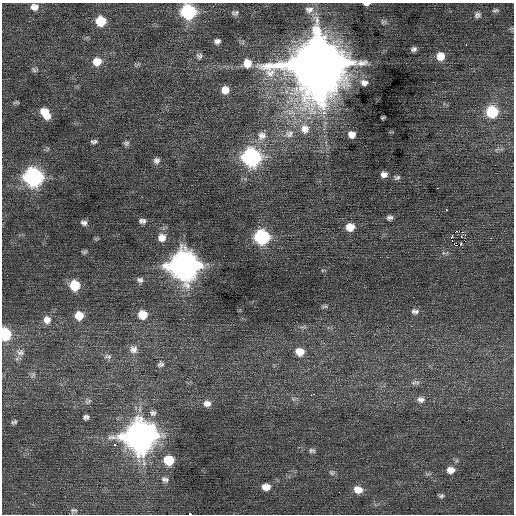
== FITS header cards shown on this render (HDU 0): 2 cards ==
NAXIS1  =                  512 / Axis length
NAXIS2  =                  512 / Axis length

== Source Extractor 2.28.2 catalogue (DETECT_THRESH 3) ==
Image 512 x 512 px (HDU 0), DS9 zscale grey, 1 PNG px = 1 image px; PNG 516 x 516 px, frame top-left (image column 1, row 512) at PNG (2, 3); no overlay
Background 0.138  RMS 0.77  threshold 2.31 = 3 sigma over >= 5 px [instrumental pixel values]
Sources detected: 88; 1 with non-positive FLUX_AUTO (blend fragments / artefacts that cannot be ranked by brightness) is not listed; the other 87 listed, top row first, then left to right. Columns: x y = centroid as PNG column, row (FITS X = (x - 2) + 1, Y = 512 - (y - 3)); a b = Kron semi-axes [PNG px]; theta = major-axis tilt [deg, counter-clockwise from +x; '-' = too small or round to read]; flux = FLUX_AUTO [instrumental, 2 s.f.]
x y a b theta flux
366 4 6 3 0 170
34 7 9 8 - 320
309 10 13 10 10 360
495 10 9 6 8 130
188 12 9 9 - 6400
235 13 9 6 2 150
477 15 10 9 - 200
101 21 9 9 - 1400
383 22 8 5 19 100
217 41 7 6 - 190
466 45 3 2 - 110
414 49 7 5 20 160
199 56 9 8 - 170
440 56 9 9 - 610
97 62 11 10 - 660
247 63 11 10 - 640
318 64 18 18 - 520000
34 70 9 6 -22 120
364 83 9 7 -1 400
225 90 9 8 - 520
16 102 9 4 0 84
492 112 9 9 - 2600
45 113 13 8 -57 750
383 118 4 3 - 69
305 129 14 14 - 820
289 134 14 12 25 560
352 135 8 7 - 360
262 136 14 14 - 600
94 141 8 5 7 130
126 143 7 7 - 140
251 157 10 10 - 13000
156 160 8 8 - 210
384 174 8 7 - 260
33 177 10 10 - 14000
397 177 9 6 4 130
437 188 3 2 - 110
446 210 3 3 - 160
389 218 6 5 - 150
141 221 7 5 -75 110
144 221 8 6 -89 140
84 223 8 6 -25 180
350 227 9 8 - 660
465 235 3 2 - 260
461 236 3 3 - 52
262 237 9 9 - 6300
451 237 4 3 - 980
162 238 10 10 - 460
96 239 7 4 19 64
461 244 3 2 - 350
84 252 8 5 22 92
184 266 13 12 - 62000
140 280 9 7 -9 200
75 285 9 9 - 1600
325 306 8 5 16 100
415 311 10 7 -6 200
142 315 9 9 - 880
79 316 9 9 - 760
47 320 11 11 - 420
303 327 12 3 4 120
5 334 9 7 -85 2800
133 349 11 11 - 350
20 352 13 10 -10 400
300 352 10 9 - 660
108 356 11 7 -6 180
161 364 9 8 - 180
33 375 9 6 61 160
413 383 10 7 43 180
311 395 4 2 - 140
293 399 7 6 - 140
421 399 11 9 -9 280
88 401 10 6 31 150
207 403 10 8 -2 320
153 413 9 8 - 210
86 417 6 5 - 150
14 422 8 6 25 120
139 436 14 13 - 72000
114 445 3 3 - 280
312 450 9 7 -3 140
169 460 9 8 - 1500
451 470 10 8 7 410
332 473 8 7 - 140
165 479 10 8 -17 200
266 487 9 7 -2 490
358 490 11 9 -14 540
441 496 7 6 - 120
73 510 10 7 14 150
190 514 3 2 - 2500
At the frame edge (FLAGS 8, measured only in part): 4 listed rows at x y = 366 4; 188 12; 5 334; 190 514
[1 non-positive-flux detection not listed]